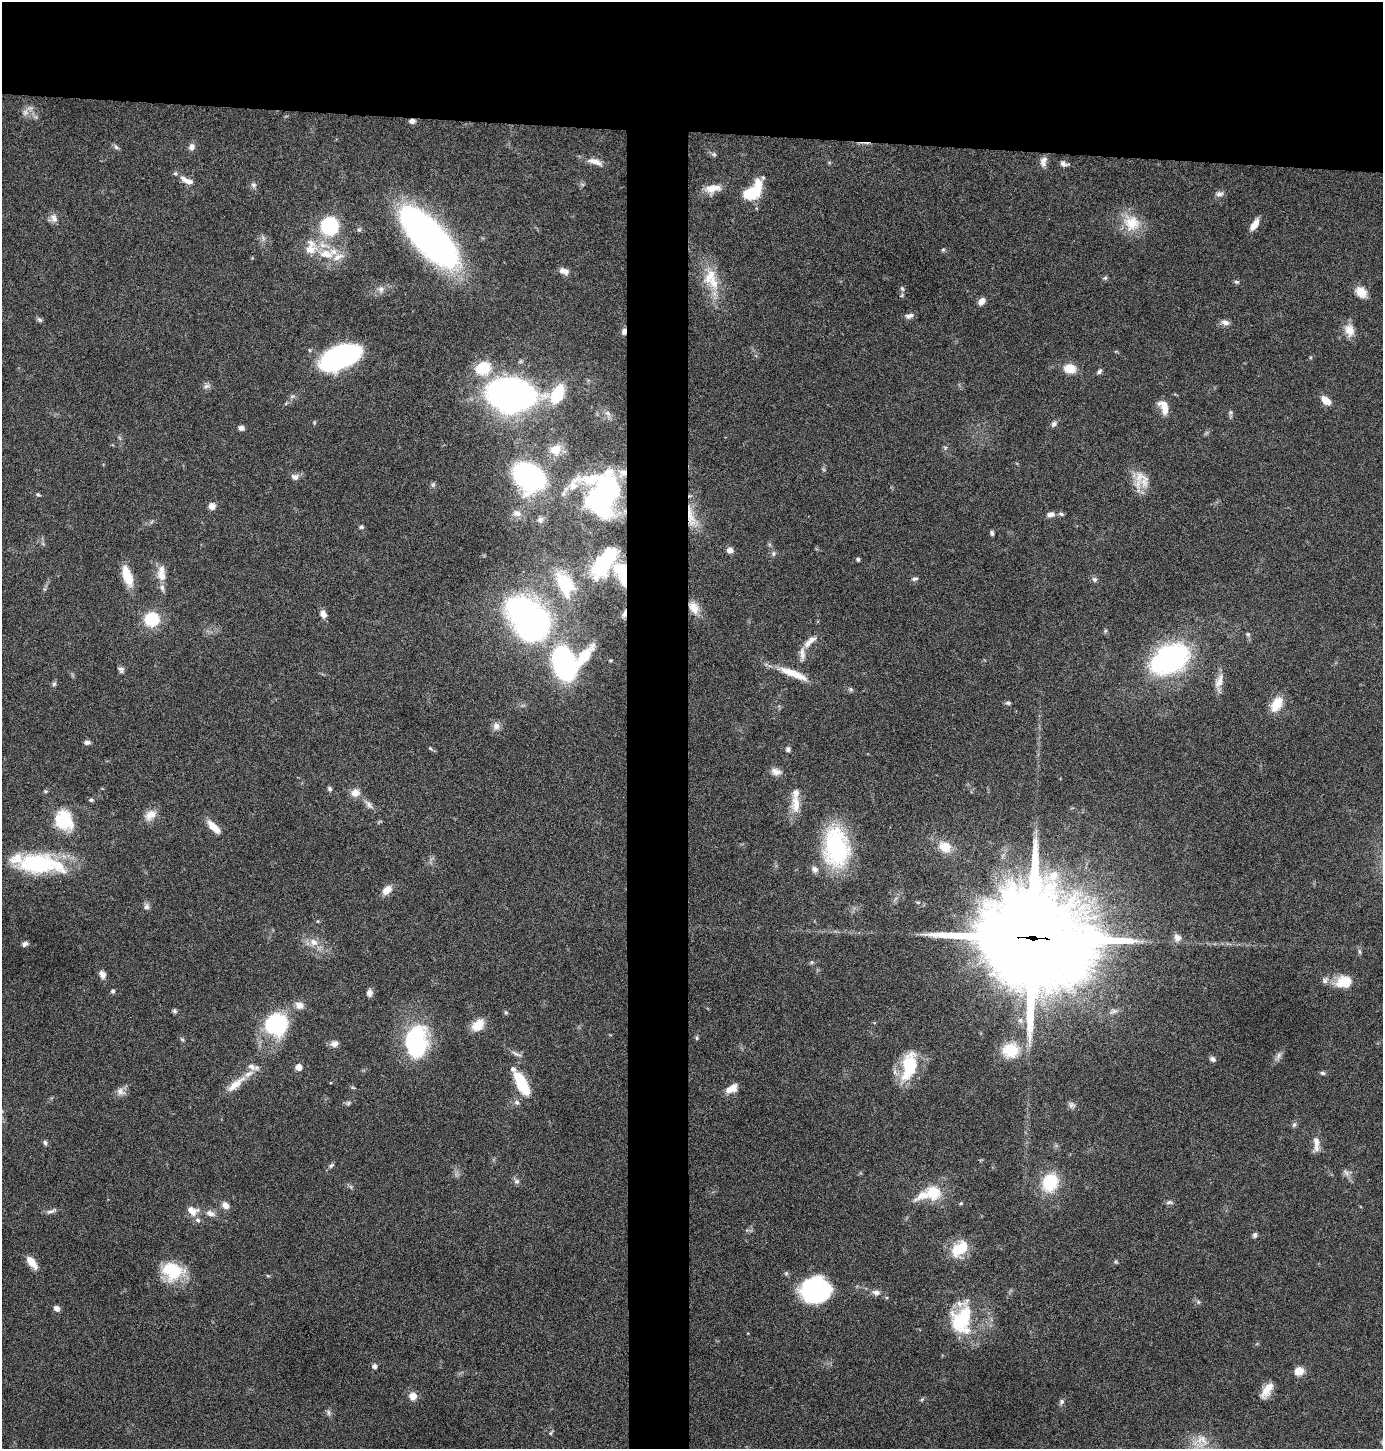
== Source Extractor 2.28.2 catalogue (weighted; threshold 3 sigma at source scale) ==
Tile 2 of 3 x 3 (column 2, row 1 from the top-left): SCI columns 1508-2888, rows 2895-4341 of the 4372 x 4345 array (HDU 1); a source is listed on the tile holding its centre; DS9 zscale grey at full resolution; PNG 1385 x 1451 px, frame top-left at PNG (2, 2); no overlay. Shown black and unused: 13% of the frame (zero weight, under 4 of 8 exposures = <1% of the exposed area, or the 3 px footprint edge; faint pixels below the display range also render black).
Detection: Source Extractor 2.28.2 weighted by HDU 2 'WHT'; one run over the whole footprint, this tile lists its part. Background 0.0423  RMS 0.0035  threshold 0.0143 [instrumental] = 3 sigma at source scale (4.09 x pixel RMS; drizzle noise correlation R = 1.36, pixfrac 0.8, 0.05/0.05 arcsec/px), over >= 5 px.
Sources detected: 201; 1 too faint to see at this stretch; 3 inside a brighter object's white glare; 1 cosmic-ray / hot-pixel residue — not listed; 18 inside a brighter listed object's ellipse — not listed separately; the other 178 listed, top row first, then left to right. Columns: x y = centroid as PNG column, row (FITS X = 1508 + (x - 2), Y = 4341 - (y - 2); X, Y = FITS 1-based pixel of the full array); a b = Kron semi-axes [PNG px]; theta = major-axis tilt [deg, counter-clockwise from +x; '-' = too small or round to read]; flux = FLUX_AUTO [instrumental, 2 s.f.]
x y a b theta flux
25 112 9 8 - 1.8
412 121 7 5 7 1.2
116 147 7 5 -45 0.72
192 147 8 7 - 1.5
714 154 7 5 -20 0.63
595 162 23 7 -16 2.7
1043 162 15 8 75 1.9
1064 164 11 6 -19 1.1
187 180 20 8 -24 2.9
254 185 8 7 - 0.97
713 188 19 10 10 4.4
750 194 18 12 15 11
1219 194 12 6 10 1.2
54 218 12 9 -62 1.9
1131 223 23 21 -37 8.5
1254 225 15 7 57 2.9
329 226 12 11 - 33
359 230 5 5 - 0.55
429 237 60 22 -47 170
943 250 6 4 68 0.48
326 254 24 12 -13 7.4
564 271 11 7 -17 2.1
1105 278 6 6 - 0.55
1236 282 7 5 -2 0.59
714 283 22 14 -70 6.9
381 289 9 7 -72 1.4
902 289 7 5 -67 0.67
1361 292 14 11 -44 4.1
981 301 9 7 43 2
909 316 12 6 17 1.3
39 320 9 5 -44 0.68
1225 322 11 7 -16 1.6
1349 330 16 12 -74 3.8
624 332 8 5 84 1.1
340 357 32 15 25 78
483 368 19 15 11 11
1070 369 13 10 -14 5.2
1099 372 8 5 46 0.77
206 386 9 6 26 1
511 394 37 26 -1 170
557 394 16 10 64 15
1326 400 11 7 -40 3.8
1164 407 17 10 -68 3.9
1231 412 7 6 - 0.74
607 413 8 6 -35 1.1
1054 424 8 6 64 0.91
241 428 6 5 - 1.2
945 448 5 5 - 0.54
555 450 9 9 - 6.4
295 477 10 8 0 1.6
529 477 21 16 -38 79
1141 477 24 16 -26 5.7
433 485 7 5 69 0.66
38 494 6 4 -28 0.45
602 494 46 39 -85 70
212 506 9 8 - 1.7
517 513 11 8 -16 1.7
1051 514 10 6 6 1.7
1061 514 8 5 -16 0.65
691 517 34 9 -78 6.2
540 520 8 7 - 1.2
361 527 5 5 - 0.54
992 533 5 4 - 0.74
730 550 7 7 - 1.7
774 553 8 5 84 0.7
858 559 4 4 - 0.6
605 562 35 15 57 29
161 570 15 10 69 2.7
622 574 28 12 -71 13
127 576 22 9 -71 7.8
915 579 8 5 16 0.76
1095 579 7 7 - 0.89
162 588 10 6 -82 1.2
565 588 53 18 -73 16
694 608 18 11 -55 4
323 614 10 7 -69 1.7
624 614 12 4 77 1.3
152 619 11 11 - 16
533 628 26 20 12 85
1248 634 7 5 -50 0.63
810 641 21 8 44 3
584 656 29 11 52 10
1169 659 38 24 29 62
564 664 23 16 -73 71
121 670 8 7 - 0.89
793 674 38 8 -22 7.2
1219 681 23 9 69 3
54 684 7 5 85 0.65
851 689 7 5 -22 0.6
1008 703 6 4 -1 0.66
1276 704 14 9 60 8.3
496 726 11 9 -72 1.7
87 742 7 6 - 0.94
430 748 5 4 - 0.43
788 749 6 5 - 0.85
776 772 14 9 -14 2
330 789 6 5 - 0.72
45 791 5 5 - 0.43
355 793 11 10 - 2.6
91 800 5 4 - 0.61
796 804 30 11 -87 5.2
369 805 15 6 -49 1.6
150 815 17 11 35 3.3
64 820 26 21 -60 13
214 827 20 8 -46 4.1
836 847 45 28 -86 35
945 847 14 11 -32 6
39 864 52 20 -5 32
387 890 12 8 44 3.1
918 902 7 4 -8 0.47
146 906 9 8 - 1.1
1033 938 37 32 -11 6800
1177 938 10 9 - 1.8
314 942 12 9 -33 2.9
25 944 8 6 43 0.87
1360 952 8 3 -71 0.58
812 962 5 5 - 0.5
102 974 9 7 -69 1.6
1325 980 9 7 -51 1.2
1344 982 20 14 12 6.9
113 991 4 4 - 0.82
369 993 8 6 78 1.4
299 1005 10 9 - 2.2
174 1011 6 5 - 0.64
506 1012 6 4 -68 0.49
277 1024 17 17 - 37
478 1025 17 11 43 4.7
697 1038 5 4 - 0.5
182 1039 7 4 -44 0.48
417 1040 38 26 -85 29
334 1044 10 7 16 1.6
1011 1050 23 20 12 9.1
516 1054 17 4 -23 1.2
1279 1055 10 6 72 1.2
1213 1059 8 6 -32 1
909 1066 35 17 77 15
298 1067 5 5 - 4.1
1323 1073 7 5 -6 0.64
521 1083 25 11 -64 14
235 1084 30 9 39 5.3
732 1088 14 8 30 3.6
120 1091 12 11 - 1.9
517 1102 7 7 - 0.99
348 1103 7 5 13 0.68
1072 1105 10 7 -25 1.1
1294 1125 8 5 63 0.72
45 1143 6 5 - 0.69
1316 1144 22 8 -89 2.8
331 1165 8 5 44 0.7
1346 1173 10 5 -57 1.1
517 1181 8 8 - 1
1050 1182 17 14 70 15
933 1193 15 14 - 9.1
1169 1202 10 5 -4 0.84
961 1203 5 4 - 0.33
225 1205 9 7 -40 2
51 1211 17 5 21 1.1
192 1211 16 11 -21 3.4
210 1213 12 8 -17 1.9
1255 1235 7 5 73 0.81
959 1249 21 13 37 10
31 1262 16 7 -52 4
172 1271 26 21 -14 13
268 1276 6 3 -19 0.34
816 1291 26 23 -1 45
876 1292 11 7 -12 1.6
1198 1302 6 4 73 0.45
57 1308 6 5 - 1.6
961 1319 37 23 82 22
374 1366 6 5 - 1
1299 1371 10 8 8 3.5
1267 1390 21 8 58 4.2
413 1396 7 7 - 3.3
922 1399 6 4 20 0.45
1061 1402 8 6 61 0.84
328 1413 9 4 -89 0.74
551 1433 6 4 60 0.44
1201 1440 23 16 7 6.3
Overlapping masked pixels (flux is a lower limit): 7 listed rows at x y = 412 121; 624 332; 691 517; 622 574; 694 608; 624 614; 1033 938